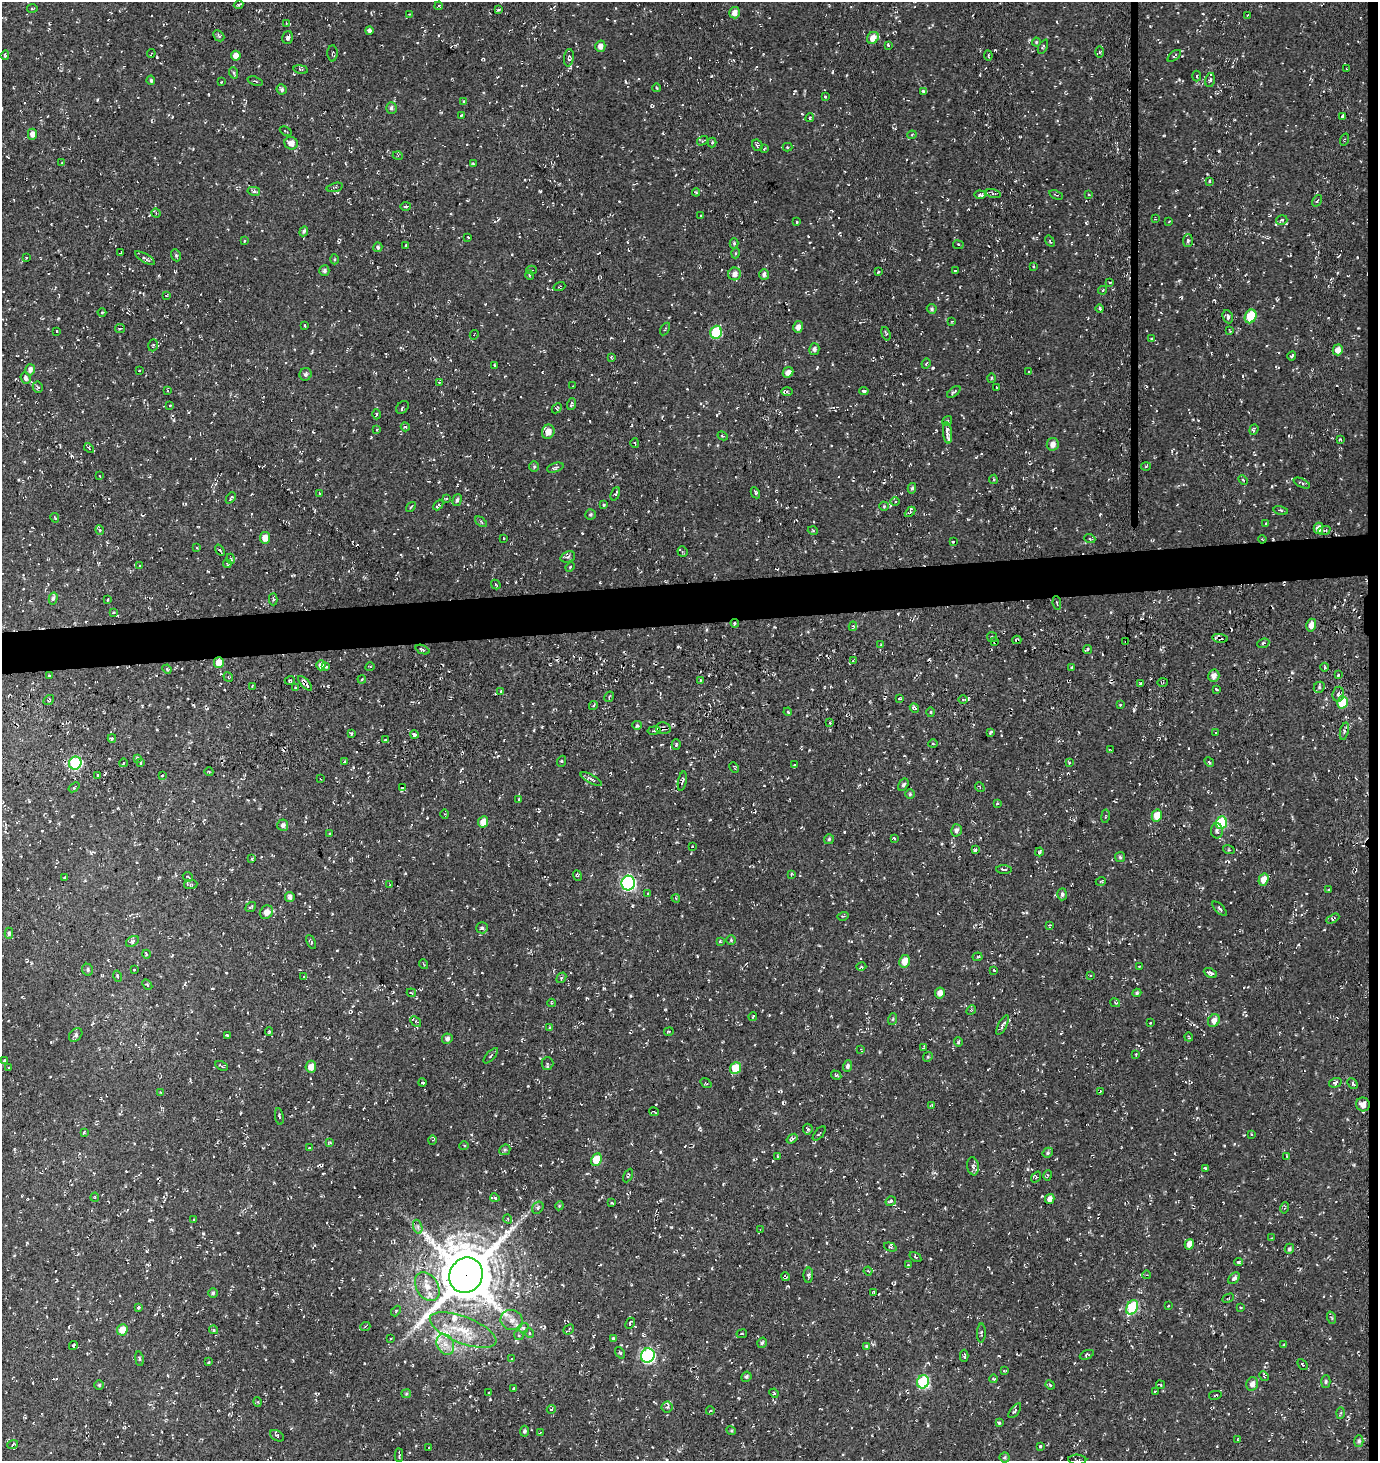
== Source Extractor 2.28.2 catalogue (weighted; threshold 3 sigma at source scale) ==
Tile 6 of 3 x 3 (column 3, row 2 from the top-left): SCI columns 2781-4156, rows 1587-3045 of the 4198 x 4559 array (HDU 1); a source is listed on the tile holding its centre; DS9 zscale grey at full resolution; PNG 1380 x 1463 px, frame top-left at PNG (2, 2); each listed source drawn as its Kron ellipse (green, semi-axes under 4 px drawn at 4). Shown black and unused: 4% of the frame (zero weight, under 3 of 4 exposures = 5% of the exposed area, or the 3 px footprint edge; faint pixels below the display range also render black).
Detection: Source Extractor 2.28.2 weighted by HDU 2 'WHT'; one run over the whole footprint, this tile lists its part. Background 0.00417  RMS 0.0048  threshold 0.0217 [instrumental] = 3 sigma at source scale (4.5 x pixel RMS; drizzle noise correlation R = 1.50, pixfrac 1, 0.0396/0.0396 arcsec/px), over >= 5 px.
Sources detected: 702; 43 cosmic-ray / hot-pixel residue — neither listed nor drawn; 10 inside a brighter listed object's ellipse — not listed separately; of the other 649, all 500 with FLUX_AUTO >= 0.399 (the completeness limit of this list) listed and drawn (149 fainter detections not listed), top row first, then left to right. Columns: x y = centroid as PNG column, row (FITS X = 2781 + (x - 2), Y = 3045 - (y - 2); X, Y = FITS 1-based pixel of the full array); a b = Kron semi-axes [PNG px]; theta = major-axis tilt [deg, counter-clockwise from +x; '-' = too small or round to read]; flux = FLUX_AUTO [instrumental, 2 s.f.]
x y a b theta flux
238 5 5 3 - 0.72
439 6 4 3 - 0.64
32 8 5 2 - 0.4
498 10 3 2 - 0.64
734 13 6 5 - 3
409 14 3 2 - 0.52
1247 16 3 2 - 0.56
286 23 3 3 - 0.43
369 30 4 4 - 1.5
219 36 6 4 -44 0.73
288 37 6 5 - 1.2
873 38 6 5 - 4.1
1036 42 4 4 - 0.51
888 45 3 3 - 0.51
600 46 5 5 - 2.3
1043 47 8 3 62 0.6
1100 52 5 3 - 0.44
151 53 4 2 - 0.48
332 53 8 5 90 0.87
5 55 5 3 - 0.66
988 55 5 4 - 0.77
236 56 5 5 - 3.1
1174 56 8 3 39 0.68
569 58 9 5 83 1.3
301 69 7 3 -9 0.52
1346 69 3 2 - 0.44
234 73 6 3 -70 0.6
1197 76 5 3 - 0.54
151 80 5 4 - 0.85
1210 80 7 4 76 1.2
255 81 8 3 -20 0.7
221 82 3 2 - 0.55
657 88 4 2 - 0.41
282 89 5 5 - 1.2
924 91 4 3 - 1.5
825 97 3 3 - 0.68
464 101 3 2 - 0.66
391 108 6 5 - 1.1
462 115 4 3 - 0.56
1342 116 3 3 - 1.1
810 118 4 4 - 0.48
286 131 6 2 -24 0.47
32 134 5 4 - 2.5
912 135 4 4 - 0.54
1345 139 6 2 71 0.45
702 141 6 3 32 0.56
712 142 5 4 - 0.69
291 143 7 6 - 3.6
757 145 6 5 - 0.82
787 147 5 4 - 0.58
764 149 4 3 - 0.63
398 156 5 3 - 0.52
62 163 4 3 - 0.43
473 164 4 3 - 0.47
1209 181 4 3 - 0.57
335 187 8 3 14 0.73
254 191 6 4 -11 1
696 192 4 4 - 0.48
993 194 7 3 -13 0.68
1089 194 3 2 - 0.42
980 195 5 4 - 1.3
1056 195 7 2 -20 0.48
1317 201 6 3 55 0.5
405 206 5 3 - 0.58
156 213 5 3 - 0.53
701 216 3 2 - 0.61
1155 219 2 2 - 0.42
1282 220 6 5 - 0.84
797 222 3 3 - 0.64
1169 222 3 2 - 0.42
304 231 5 4 - 0.78
468 237 3 2 - 0.51
245 241 4 3 - 0.53
1050 241 6 3 -55 0.51
1188 241 6 5 - 0.91
734 243 5 4 - 0.63
405 245 3 2 - 0.71
958 245 5 3 - 0.59
378 247 5 4 - 0.93
120 253 4 2 - 0.67
736 253 5 3 - 0.43
176 255 6 4 -69 0.73
26 258 2 2 - 0.46
145 258 11 3 -31 0.94
334 259 5 3 - 0.54
1033 266 3 3 - 0.49
532 270 5 4 - 0.6
955 270 3 2 - 0.53
324 271 5 5 - 1.1
878 272 3 3 - 0.59
734 274 6 6 - 2.4
764 274 5 5 - 1.4
530 275 5 4 - 0.53
1110 282 3 2 - 0.46
559 287 6 2 19 0.42
1102 290 4 3 - 0.57
166 295 4 3 - 0.43
932 309 5 4 - 0.72
1100 309 4 3 - 0.73
102 312 4 3 - 0.46
1251 316 7 5 65 14
1228 317 7 5 -68 1.2
952 321 4 3 - 0.48
305 325 3 2 - 0.5
798 327 6 5 - 1.8
120 328 5 3 - 0.61
665 329 7 3 59 0.53
57 331 3 3 - 0.54
1230 331 3 2 - 0.43
716 332 6 5 - 24
886 334 7 4 -72 0.7
474 335 5 3 - 0.49
1152 339 3 3 - 0.77
153 345 6 4 71 0.77
814 349 6 5 - 1.3
1338 350 5 5 - 3
1292 356 4 3 - 0.98
611 357 3 3 - 0.58
926 364 5 3 - 0.67
495 365 3 2 - 0.54
30 370 5 5 - 1.8
139 371 3 2 - 0.41
788 372 6 4 41 2.3
1029 372 3 2 - 0.54
305 374 6 6 - 1.3
26 378 6 4 -70 1.4
991 378 5 3 - 0.46
439 382 4 3 - 0.6
573 386 3 2 - 0.48
38 387 5 5 - 0.66
997 387 3 2 - 0.47
167 391 3 2 - 0.45
864 391 5 3 - 1.1
787 392 6 4 0 0.58
954 392 8 3 38 0.76
571 404 6 3 70 0.91
170 406 3 3 - 0.51
402 407 7 5 47 0.98
557 408 6 3 45 0.42
376 414 5 3 - 0.52
947 421 5 3 - 0.64
405 427 4 4 - 0.69
1254 429 5 4 - 1.6
377 430 3 3 - 0.5
548 432 7 6 - 4.4
947 433 10 4 -85 2.6
723 436 5 2 - 0.43
1340 439 3 3 - 0.74
635 443 5 2 - 0.46
1053 444 6 6 - 2.7
89 448 5 3 - 0.57
1146 466 5 3 - 0.52
534 467 5 5 - 0.71
555 468 8 4 18 1.3
99 476 3 2 - 0.44
993 479 4 2 - 0.51
1243 480 5 3 - 0.49
1302 483 9 3 -26 0.87
912 488 5 4 - 0.88
320 493 3 2 - 0.69
755 493 6 4 -62 0.79
615 494 7 4 69 0.77
231 498 6 3 50 0.77
446 499 4 2 - 0.42
457 500 6 4 75 1.1
895 501 4 3 - 0.45
438 505 6 4 49 0.98
603 505 3 3 - 0.82
884 506 5 4 - 0.66
411 507 6 3 52 0.44
1281 510 7 3 -13 0.58
910 512 6 4 44 0.68
590 514 5 5 - 0.75
55 518 5 3 - 0.47
481 522 7 3 -38 0.66
1266 524 3 3 - 0.48
1318 528 5 4 - 3
100 530 5 3 - 0.47
1324 530 6 4 21 0.89
813 531 5 3 - 0.41
265 538 5 5 - 4.5
504 538 3 2 - 0.57
1090 539 5 3 - 0.57
1262 539 4 3 - 0.48
953 542 3 3 - 0.95
197 548 3 3 - 0.56
220 550 6 3 -53 0.56
682 552 5 5 - 0.61
568 557 7 5 21 1
231 559 5 3 - 0.56
227 564 4 3 - 0.48
140 566 4 2 - 0.44
570 567 5 3 - 0.46
496 584 5 2 - 0.45
53 598 6 4 77 1
273 599 6 3 89 0.62
107 600 3 3 - 0.56
1057 603 7 2 -84 0.46
113 612 3 2 - 0.72
735 623 4 4 - 0.53
1311 625 6 5 - 3.2
853 626 5 4 - 0.75
992 637 5 5 - 0.79
1220 638 7 4 -10 1.1
1017 640 4 3 - 0.64
1126 641 3 3 - 1.5
995 642 4 3 - 0.65
1263 643 6 4 23 1.1
881 645 3 3 - 0.45
422 650 7 3 -22 0.76
1088 650 4 4 - 0.95
853 661 3 3 - 0.55
219 663 5 5 - 4.8
321 665 5 4 - 2.9
326 666 4 3 - 0.97
370 667 5 3 - 0.44
1072 667 3 2 - 0.42
1325 667 4 3 - 0.49
167 669 5 4 - 0.55
49 675 3 3 - 0.5
1338 675 3 2 - 0.42
1214 676 6 5 - 2.3
228 677 5 4 - 0.54
362 679 4 3 - 0.48
290 680 5 3 - 0.52
700 680 3 3 - 0.54
1163 682 5 3 - 0.66
305 683 9 4 -47 1.7
1140 683 3 3 - 0.67
252 686 3 2 - 0.5
1319 687 6 5 - 0.84
296 688 4 3 - 0.52
1216 689 3 2 - 0.6
501 691 3 3 - 0.65
1338 694 7 6 - 1.3
609 697 5 3 - 0.57
899 698 4 2 - 0.49
963 699 5 3 - 0.52
49 700 6 3 38 0.74
1342 702 6 5 - 13
1120 705 3 3 - 0.4
593 706 4 3 - 0.56
914 708 5 3 - 2.3
788 712 4 3 - 0.56
930 712 5 3 - 0.53
830 723 3 2 - 0.63
637 725 5 4 - 0.68
663 728 7 5 -11 1.4
654 731 6 3 10 0.85
1344 731 9 4 77 1.1
991 732 4 2 - 0.57
1216 733 3 2 - 0.49
351 734 3 3 - 1
414 734 4 4 - 0.84
112 738 4 3 - 0.76
385 740 3 2 - 0.73
933 744 5 3 - 0.49
676 745 5 4 - 0.58
1110 750 4 2 - 0.4
137 758 4 3 - 0.65
562 761 5 3 - 0.43
344 762 4 3 - 0.79
1209 762 5 4 - 0.68
75 763 6 6 - 43
123 763 4 3 - 0.47
141 763 3 2 - 0.65
1069 763 4 3 - 0.4
795 765 3 3 - 0.71
734 767 5 2 - 0.49
209 772 4 3 - 0.4
97 775 3 2 - 0.45
162 775 3 2 - 0.67
321 779 3 2 - 0.49
591 779 12 4 -27 1.1
682 781 10 3 78 0.8
903 785 7 4 59 0.92
74 787 6 3 39 0.57
980 787 5 4 - 0.59
402 788 3 2 - 0.42
910 794 5 5 - 0.68
519 799 4 3 - 0.5
997 803 4 3 - 0.5
445 814 4 3 - 0.45
1157 815 6 5 - 6
1105 816 7 3 81 0.52
483 822 6 5 - 3.8
1221 823 6 5 - 25
283 825 6 5 - 1.5
956 830 6 5 - 1.5
1217 831 8 6 -89 1.2
330 833 3 3 - 0.83
894 838 3 3 - 0.58
829 839 5 5 - 0.75
692 847 3 3 - 0.62
975 850 4 3 - 0.7
1229 850 6 3 -17 0.5
1039 852 4 3 - 0.88
1120 857 5 5 - 0.75
252 859 3 3 - 0.66
1004 869 8 2 -3 0.7
791 874 3 2 - 0.48
577 875 5 4 - 0.73
188 877 5 3 - 0.46
65 878 3 2 - 0.66
1263 880 6 5 - 4.3
1101 881 5 3 - 0.46
628 883 7 6 - 89
191 885 7 4 7 0.82
390 885 3 2 - 0.64
1328 890 4 2 - 0.41
647 894 4 3 - 0.59
1062 894 6 4 86 1.1
290 897 5 4 - 1.7
676 898 4 4 - 0.58
251 907 6 3 37 0.65
1220 909 9 3 -45 0.79
266 912 7 6 - 3.1
843 916 5 3 - 0.45
1333 919 7 4 28 0.89
1049 925 3 2 - 0.67
482 928 6 5 - 1.3
9 933 5 4 - 0.97
731 940 5 5 - 0.58
132 941 7 5 33 1.2
720 941 4 3 - 0.77
311 942 7 3 -65 0.75
146 954 4 3 - 0.46
978 957 5 4 - 0.79
904 961 6 5 - 5
423 964 5 3 - 0.49
1139 966 3 2 - 0.42
861 967 5 3 - 0.43
88 970 6 5 - 0.91
134 970 3 3 - 0.73
994 970 4 3 - 0.51
1210 973 7 4 -25 1.8
1090 975 3 2 - 0.46
117 976 6 3 -76 0.84
304 977 4 3 - 0.59
561 978 6 4 49 0.7
147 985 6 3 -49 0.85
411 993 5 3 - 0.41
940 993 5 5 - 2.8
1137 993 4 4 - 0.65
551 1003 4 3 - 0.41
1115 1003 5 4 - 0.53
971 1010 5 4 - 0.57
753 1016 4 2 - 0.4
893 1019 6 4 71 0.54
416 1021 6 3 -42 0.56
1214 1021 6 5 - 3.1
1150 1023 3 3 - 0.4
1002 1025 11 3 63 1.5
549 1027 4 3 - 0.73
269 1032 4 3 - 0.74
669 1032 5 2 - 0.41
76 1035 8 5 43 1.2
227 1035 3 3 - 0.54
1189 1037 4 3 - 0.45
447 1039 5 5 - 1.5
958 1042 4 4 - 0.57
923 1048 3 2 - 0.56
861 1049 3 3 - 0.61
1136 1054 4 3 - 0.4
491 1056 10 2 46 0.58
928 1057 5 4 - 0.59
4 1061 3 3 - 0.72
547 1063 6 6 - 0.89
222 1066 7 3 -27 0.71
848 1066 6 4 71 1.1
311 1067 6 5 - 3.3
9 1068 3 2 - 0.47
736 1068 6 5 - 11
836 1075 5 3 - 0.62
422 1083 4 3 - 0.64
706 1083 6 3 -36 0.45
1335 1083 6 4 16 1.1
1352 1084 6 4 -47 1.2
1100 1091 3 2 - 0.4
161 1093 4 4 - 0.49
1363 1104 7 6 - 3.5
932 1105 4 3 - 0.8
654 1112 5 3 - 0.56
279 1116 8 2 -80 0.59
808 1129 5 5 - 0.63
84 1132 3 3 - 0.47
819 1133 8 2 49 0.48
1251 1134 3 2 - 0.45
792 1139 6 4 37 0.83
432 1140 5 3 - 0.48
330 1143 4 3 - 0.57
464 1146 4 4 - 0.54
309 1148 3 2 - 0.52
505 1150 6 5 - 0.77
1048 1153 5 4 - 0.8
778 1156 3 2 - 0.55
1287 1156 3 3 - 0.44
596 1160 6 5 - 12
973 1166 9 5 -80 1.6
1205 1168 4 3 - 0.62
1048 1175 5 4 - 0.59
628 1176 7 3 62 0.59
1036 1177 6 4 53 0.59
95 1197 4 4 - 0.49
495 1198 4 3 - 0.52
1050 1199 5 4 - 2.5
891 1201 5 4 - 0.82
612 1203 4 2 - 0.75
559 1206 4 3 - 0.44
538 1208 6 5 - 0.87
1285 1208 6 3 78 0.5
194 1219 3 2 - 0.57
508 1219 5 3 - 0.48
418 1227 7 4 -72 1.1
761 1230 4 2 - 0.44
1272 1238 4 3 - 0.51
1189 1244 5 4 - 3
890 1247 6 3 -18 0.43
1289 1249 5 4 - 0.89
915 1257 6 4 -35 0.6
1238 1262 4 3 - 0.67
908 1265 4 3 - 0.55
868 1271 4 3 - 0.42
466 1275 18 16 63 3000
808 1275 8 5 89 1.2
1147 1275 4 3 - 0.42
785 1277 4 2 - 0.75
1234 1278 7 4 44 1.5
427 1287 16 11 -58 6.1
874 1292 3 3 - 0.69
213 1293 5 4 - 0.72
1228 1298 6 3 27 0.79
1168 1306 2 2 - 0.44
138 1307 3 3 - 0.81
1132 1307 7 5 62 27
1241 1307 4 2 - 0.44
396 1311 6 3 47 0.55
1332 1318 6 4 -71 0.62
512 1320 11 10 - 3.6
630 1323 6 3 63 0.98
365 1327 5 3 - 0.49
523 1328 5 5 - 1.3
569 1329 6 2 40 0.48
122 1330 6 5 - 4.5
213 1330 4 4 - 0.57
463 1330 35 13 -21 14
529 1333 5 3 - 0.58
981 1333 9 3 88 0.78
742 1334 5 3 - 0.43
519 1335 5 4 - 0.7
613 1338 4 4 - 0.55
391 1339 3 2 - 0.47
762 1343 5 4 - 0.94
445 1344 11 8 -63 4.3
1284 1344 3 2 - 0.47
73 1345 4 3 - 0.51
866 1346 4 3 - 0.55
620 1353 6 4 -53 0.64
648 1355 7 6 - 72
1087 1355 7 4 23 0.64
964 1356 6 3 89 0.81
139 1359 7 3 -81 0.61
512 1359 3 3 - 0.64
209 1362 3 3 - 0.49
1302 1364 6 3 -46 0.48
1004 1371 4 3 - 0.54
1264 1376 5 4 - 0.71
746 1377 5 5 - 0.84
993 1379 4 3 - 0.59
923 1382 6 6 - 38
1326 1382 6 4 88 0.77
1252 1384 7 5 66 2.3
99 1385 4 4 - 0.61
1050 1385 5 4 - 0.55
1160 1385 4 3 - 0.4
514 1388 3 3 - 0.86
1155 1391 3 2 - 0.47
489 1393 3 2 - 0.61
774 1393 5 4 - 0.62
406 1394 5 4 - 0.58
1215 1395 6 2 12 0.43
258 1402 5 3 - 0.48
667 1407 6 5 - 0.91
551 1409 4 3 - 0.6
710 1411 4 3 - 0.43
1015 1411 9 3 52 0.86
1340 1413 5 4 - 0.6
999 1423 4 3 - 0.55
524 1431 5 4 - 0.99
731 1431 5 4 - 0.54
540 1432 3 2 - 0.77
277 1436 7 5 -30 0.88
1237 1439 3 2 - 0.49
1359 1441 5 5 - 1
13 1444 5 3 - 0.49
1040 1446 3 3 - 0.46
429 1448 3 2 - 0.56
399 1455 7 2 -88 0.8
1004 1457 5 5 - 0.74
1077 1460 9 5 -2 0.74
Overlapping masked pixels (flux is a lower limit): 12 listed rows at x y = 548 432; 1262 539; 735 623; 1220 638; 1017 640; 1126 641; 995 642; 219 663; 305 683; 663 728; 654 731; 466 1275
Isophote crosses this tile's border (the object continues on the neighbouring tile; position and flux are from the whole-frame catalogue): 2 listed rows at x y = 399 1455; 1077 1460
Unlisted compact peaks at least as high as the median listed source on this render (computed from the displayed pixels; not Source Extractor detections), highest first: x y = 540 191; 490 1399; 671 1227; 604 988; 203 1233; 774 627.